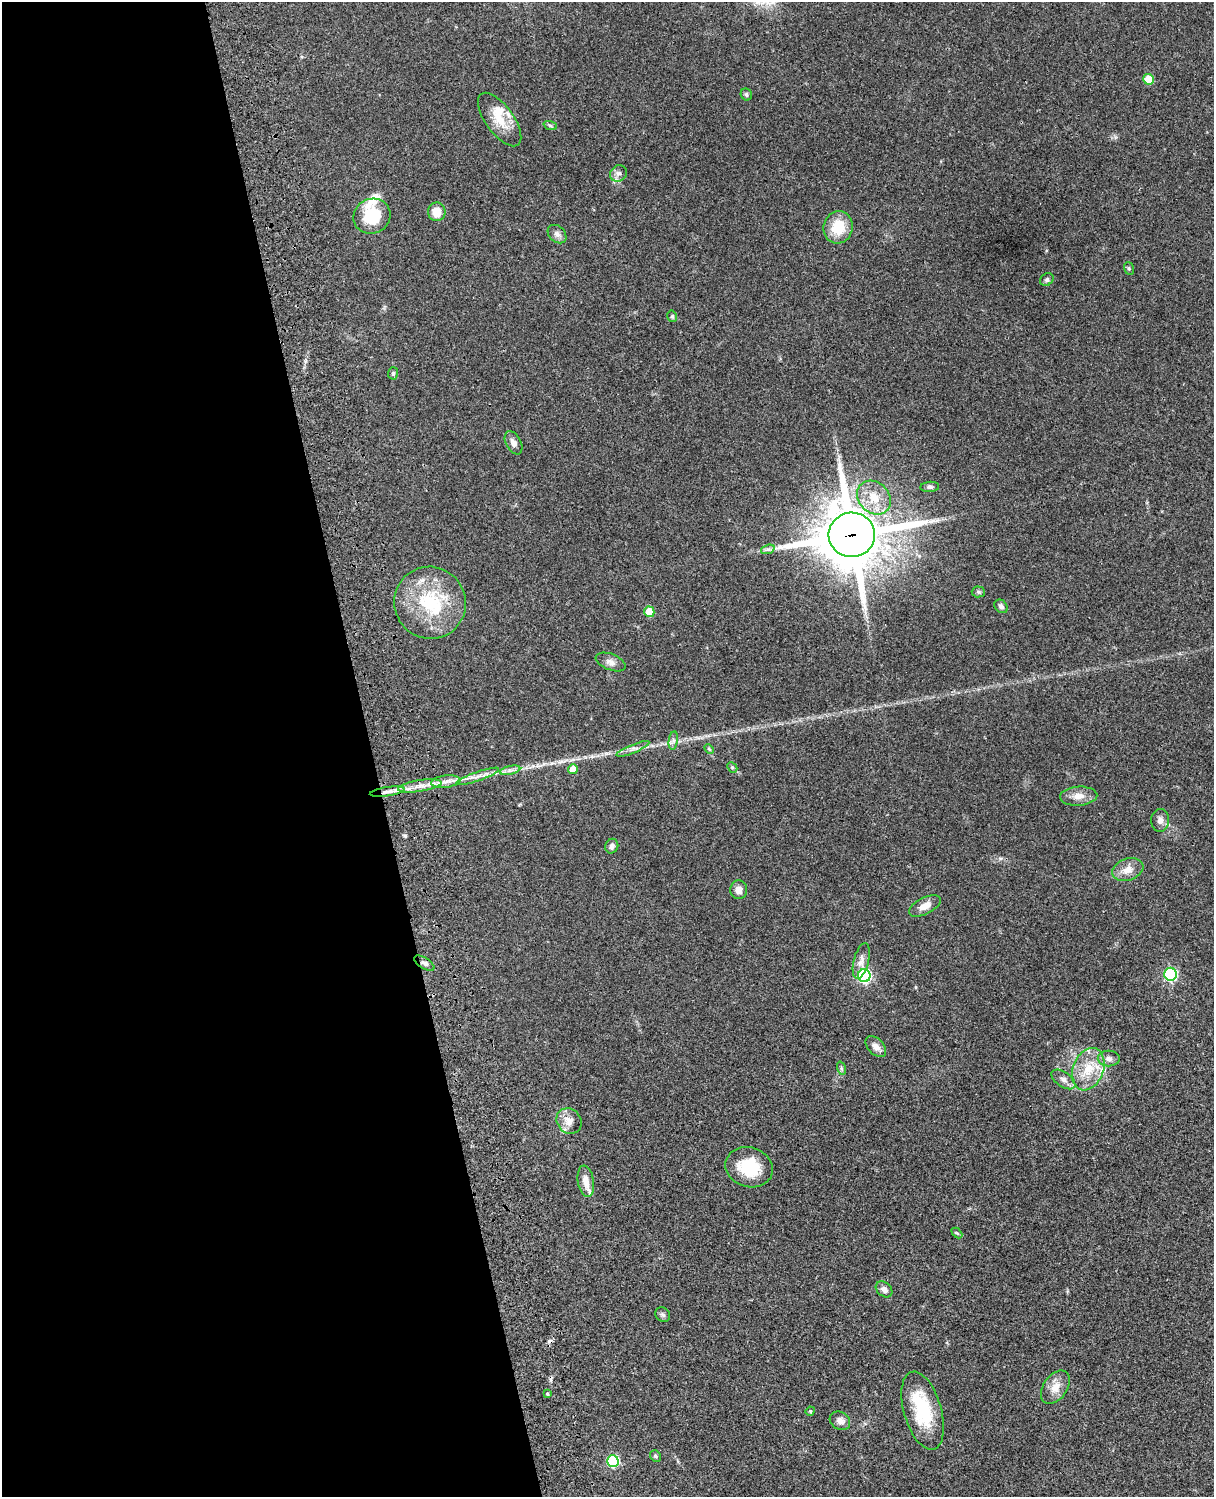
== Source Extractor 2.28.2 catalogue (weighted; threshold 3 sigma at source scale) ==
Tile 5 of 4 x 3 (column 1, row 2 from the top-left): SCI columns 121-1332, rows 1773-3267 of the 5087 x 4926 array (HDU 1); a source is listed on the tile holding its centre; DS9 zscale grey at full resolution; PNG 1216 x 1499 px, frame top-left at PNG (2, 2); each listed source drawn as its Kron ellipse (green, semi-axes under 4 px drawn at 4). Shown black and unused: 31% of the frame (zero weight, under 3 of 4 exposures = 6% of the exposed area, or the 3 px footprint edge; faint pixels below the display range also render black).
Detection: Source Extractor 2.28.2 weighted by HDU 2 'WHT'; one run over the whole footprint, this tile lists its part. Background 0.0762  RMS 0.0058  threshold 0.0259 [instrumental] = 3 sigma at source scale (4.5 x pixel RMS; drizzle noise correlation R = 1.50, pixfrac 1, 0.05/0.05 arcsec/px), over >= 5 px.
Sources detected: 69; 2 cosmic-ray / hot-pixel residue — neither listed nor drawn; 6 inside a brighter listed object's ellipse — not listed separately; the other 61 listed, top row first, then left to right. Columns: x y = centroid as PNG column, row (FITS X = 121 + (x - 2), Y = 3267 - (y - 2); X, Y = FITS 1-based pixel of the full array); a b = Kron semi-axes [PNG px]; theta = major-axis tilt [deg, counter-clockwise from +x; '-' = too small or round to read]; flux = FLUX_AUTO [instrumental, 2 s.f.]
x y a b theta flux
1149 79 5 5 - 17
746 94 6 5 - 1.2
500 119 31 14 -54 13
550 125 7 4 -20 1
618 173 9 8 - 2.5
437 212 9 9 - 7.9
372 216 19 17 25 21
838 227 16 14 73 16
557 234 10 7 -44 2.6
1129 268 6 5 - 0.9
1047 280 7 6 - 1.1
672 316 6 4 -76 0.95
393 373 6 5 - 0.98
514 443 12 7 -63 3
930 487 9 5 5 1.3
874 498 18 15 -45 12
852 535 23 22 - 3500
768 549 7 4 18 1.3
978 592 6 5 - 1.1
430 603 36 35 - 40
1001 606 7 6 - 1.6
649 612 5 5 - 14
611 662 16 8 -22 3.1
673 740 9 4 81 1.7
633 749 17 3 22 2.1
709 749 5 3 - 0.66
732 767 6 4 -44 0.75
573 769 5 5 - 6.9
510 770 10 4 13 2
478 776 23 4 19 4.3
446 782 15 6 7 3.9
420 786 22 5 9 5.9
387 792 17 4 9 4.2
1079 796 18 9 3 5.3
1160 820 11 9 87 2.9
612 846 7 6 - 1.7
1128 870 16 11 20 5.8
739 890 9 8 - 3.6
925 906 17 8 27 5
861 961 18 7 75 3.6
424 963 11 5 -31 2.1
1170 974 6 6 - 77
864 976 6 6 - 93
876 1047 12 7 -47 3.6
1109 1059 11 8 -1 2.7
841 1068 7 4 -72 1
1088 1069 22 15 68 15
1063 1079 13 7 -35 3.2
569 1121 13 11 -49 5.2
749 1167 24 20 -18 22
586 1181 16 8 -80 5.2
957 1233 6 4 -43 0.68
884 1289 9 7 -41 2.5
663 1315 8 7 - 1.4
1055 1387 19 11 54 6.6
547 1394 3 3 - 1.4
810 1411 5 4 - 0.68
923 1411 40 18 -74 31
840 1421 10 8 -30 3.3
655 1456 6 5 - 1
613 1461 6 5 - 46
Overlapping masked pixels (flux is a lower limit): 3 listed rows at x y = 852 535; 420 786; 387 792